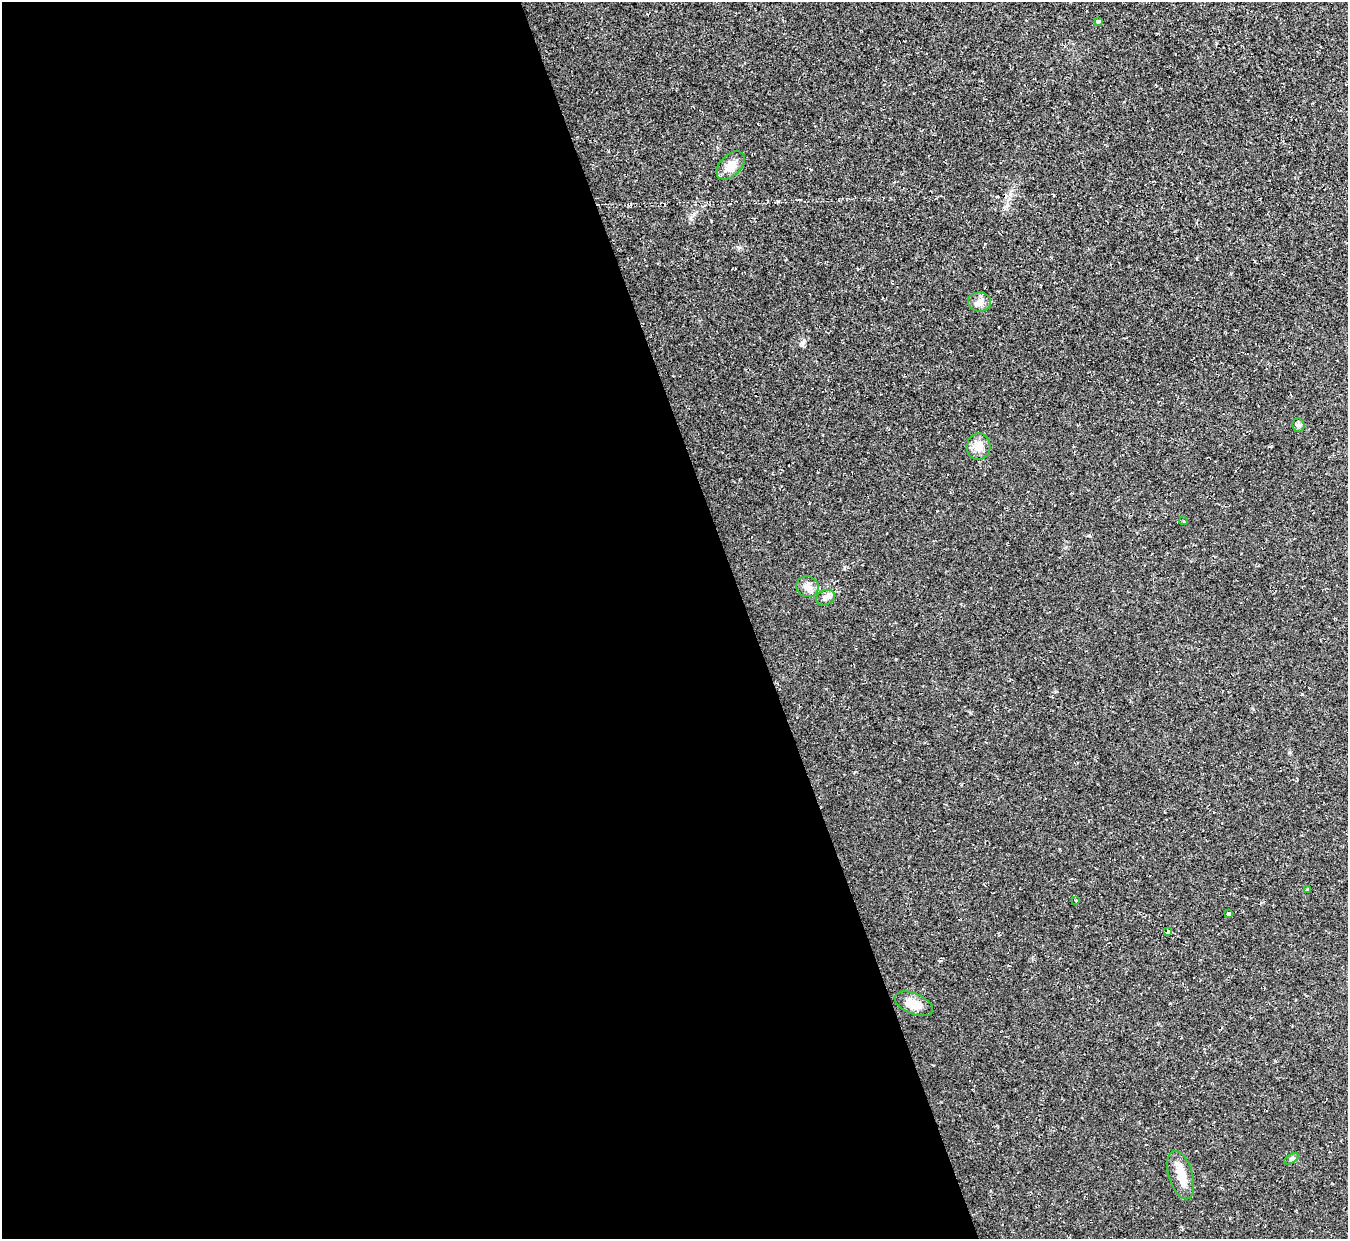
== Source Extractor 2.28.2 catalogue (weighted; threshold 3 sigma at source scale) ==
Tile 9 of 4 x 4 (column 1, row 3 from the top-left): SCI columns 1-1346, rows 1383-2619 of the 5384 x 5367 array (HDU 1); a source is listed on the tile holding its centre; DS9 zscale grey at full resolution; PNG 1350 x 1241 px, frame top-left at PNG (2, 2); each listed source drawn as its Kron ellipse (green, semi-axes under 4 px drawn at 4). Shown black and unused: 56% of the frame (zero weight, under 2 of 3 exposures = <1% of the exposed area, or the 3 px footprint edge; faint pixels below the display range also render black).
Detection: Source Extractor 2.28.2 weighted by HDU 2 'WHT'; one run over the whole footprint, this tile lists its part. Background 0.0236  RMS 0.0063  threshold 0.0283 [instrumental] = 3 sigma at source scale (4.5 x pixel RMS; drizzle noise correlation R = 1.50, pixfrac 1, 0.05/0.05 arcsec/px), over >= 5 px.
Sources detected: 15; all 15 listed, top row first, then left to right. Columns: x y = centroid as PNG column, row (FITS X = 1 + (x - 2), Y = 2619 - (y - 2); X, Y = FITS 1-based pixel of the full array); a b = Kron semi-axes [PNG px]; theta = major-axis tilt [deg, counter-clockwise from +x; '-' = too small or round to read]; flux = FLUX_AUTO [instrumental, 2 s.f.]
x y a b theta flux
1098 21 4 4 - 0.72
731 165 17 10 46 6.3
979 302 12 9 -8 3.8
1298 425 6 6 - 1.4
979 447 13 12 - 6.9
1184 521 4 3 - 0.56
807 587 11 10 - 4.5
826 598 10 7 26 2.6
1307 889 3 2 - 0.83
1076 900 3 3 - 3.4
1228 914 3 3 - 13
1168 932 4 3 - 11
914 1004 20 10 -23 8.4
1291 1159 8 4 31 1.3
1181 1175 25 12 -73 10
Unlisted compact peaks at least as high as the median listed source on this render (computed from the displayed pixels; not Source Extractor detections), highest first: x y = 691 218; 739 247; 1302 694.